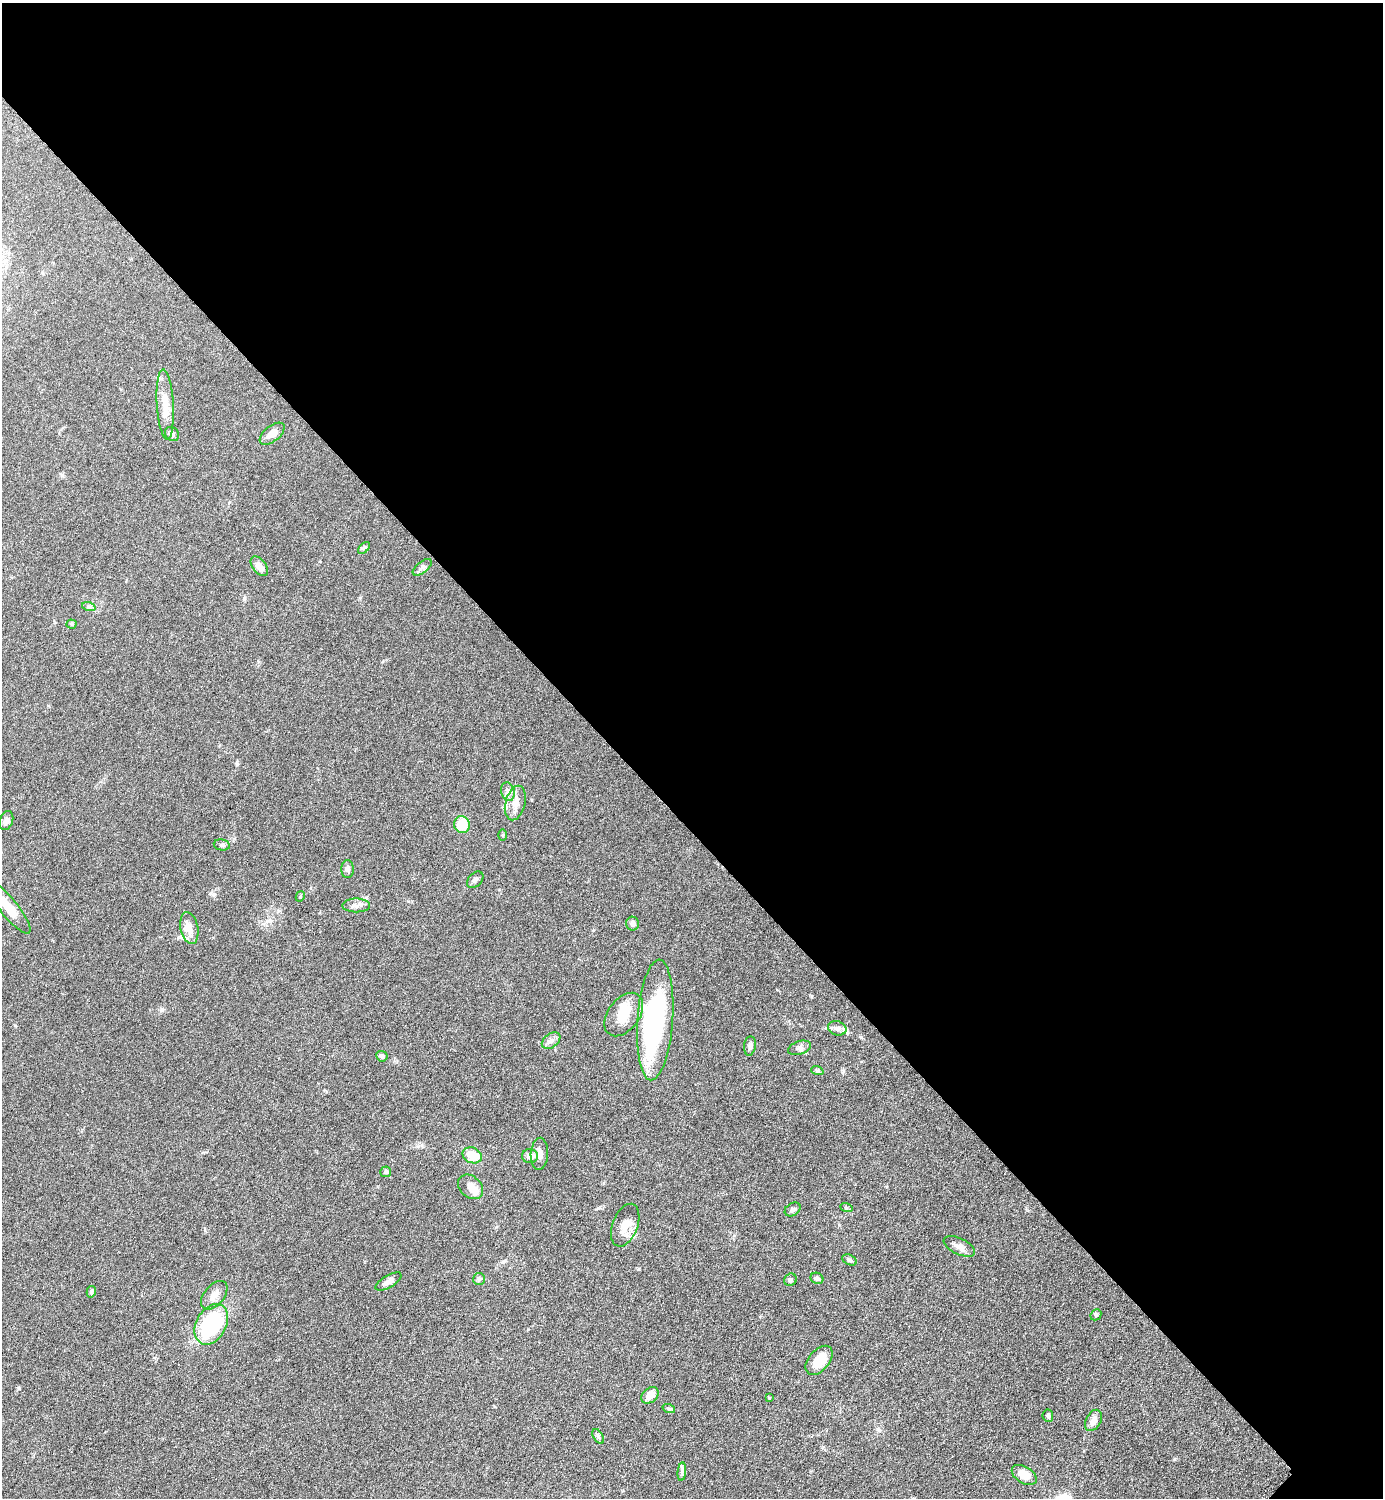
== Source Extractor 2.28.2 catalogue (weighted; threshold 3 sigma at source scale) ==
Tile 3 of 4 x 4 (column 3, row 1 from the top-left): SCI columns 3072-4452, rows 4495-5990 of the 6002 x 6002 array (HDU 1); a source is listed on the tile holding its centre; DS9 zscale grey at full resolution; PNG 1385 x 1500 px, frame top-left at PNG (2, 3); each listed source drawn as its Kron ellipse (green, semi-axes under 4 px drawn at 4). Shown black and unused: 55% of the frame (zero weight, under 6 of 12 exposures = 1% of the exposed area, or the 3 px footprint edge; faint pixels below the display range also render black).
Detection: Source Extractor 2.28.2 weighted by HDU 2 'WHT'; one run over the whole footprint, this tile lists its part. Background 0.087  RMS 0.0038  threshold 0.0156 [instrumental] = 3 sigma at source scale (4.09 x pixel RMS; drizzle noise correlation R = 1.36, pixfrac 0.8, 0.05/0.05 arcsec/px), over >= 5 px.
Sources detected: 63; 3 inside a brighter object's white glare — neither listed nor drawn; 4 inside a brighter listed object's ellipse — not listed separately; the other 56 listed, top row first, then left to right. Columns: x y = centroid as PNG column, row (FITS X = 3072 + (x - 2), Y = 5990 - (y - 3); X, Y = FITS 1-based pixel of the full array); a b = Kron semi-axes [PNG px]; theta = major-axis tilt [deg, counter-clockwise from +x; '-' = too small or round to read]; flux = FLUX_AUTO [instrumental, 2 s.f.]
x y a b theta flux
165 405 35 8 -87 6.3
172 434 8 6 -46 1
272 434 15 8 39 2.4
364 548 7 4 44 0.59
259 566 11 6 -53 2.8
422 567 11 5 38 1
89 607 7 4 -18 0.73
72 624 5 4 - 0.48
508 792 9 6 -75 1.3
515 803 18 10 75 3.5
6 820 10 6 70 1.2
462 825 8 8 - 7.9
503 835 5 3 - 0.34
222 845 8 5 -10 0.74
347 869 9 6 -90 1.1
475 880 10 6 46 1
300 896 5 4 - 0.43
356 905 14 7 0 1.7
8 907 33 9 -51 8.1
632 924 7 6 - 1.3
189 928 16 9 -78 2.8
624 1014 24 15 53 7.5
655 1020 60 17 86 51
837 1028 9 7 -18 1.5
551 1041 10 7 37 1.4
750 1046 10 6 83 1.2
800 1048 12 6 17 1.5
382 1056 6 5 - 0.95
817 1071 6 4 -19 0.5
539 1154 16 8 87 2.4
472 1155 10 7 -24 6.7
530 1156 8 7 - 2.5
386 1172 5 5 - 0.75
471 1187 14 10 -44 2.7
846 1207 6 4 -19 0.51
793 1209 8 6 32 0.97
625 1225 22 12 69 4.9
959 1246 17 8 -25 2.3
849 1260 8 5 -26 0.69
817 1278 6 5 - 0.96
479 1279 6 6 - 0.71
790 1280 6 6 - 0.74
388 1281 14 6 30 2
91 1292 6 4 77 0.62
214 1295 17 10 49 3
1096 1315 6 5 - 0.52
211 1324 21 15 60 31
819 1360 17 10 49 7.1
650 1395 9 7 41 4.1
769 1398 3 3 - 0.34
669 1409 6 4 -18 0.52
1048 1416 6 5 - 0.76
1093 1420 11 7 61 2.8
598 1436 8 4 -60 0.71
682 1472 9 3 85 0.83
1024 1475 14 8 -33 5
Isophote crosses this tile's border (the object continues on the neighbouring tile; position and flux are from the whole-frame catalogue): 1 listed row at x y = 8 907
Unlisted compact peaks at least as high as the median listed source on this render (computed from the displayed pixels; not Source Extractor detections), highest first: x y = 214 894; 161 1010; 1174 1459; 19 1388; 811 996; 15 1025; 417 1146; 237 764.